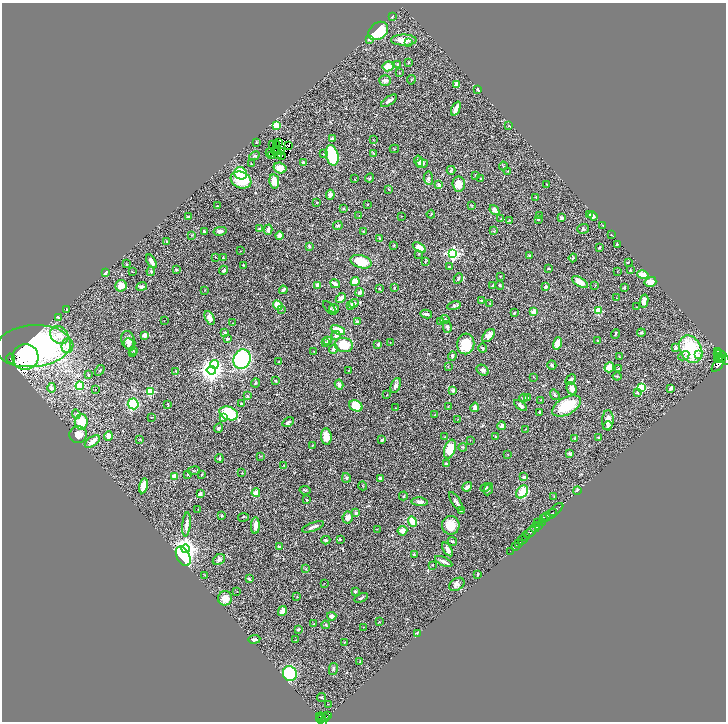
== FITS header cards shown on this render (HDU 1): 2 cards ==
NAXIS1  =                 1448
NAXIS2  =                 1439

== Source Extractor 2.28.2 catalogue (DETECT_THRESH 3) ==
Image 1448 x 1439 px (HDU 1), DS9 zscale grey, zoomed out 1/2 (1 PNG px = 2 x 2 image px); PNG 728 x 724 px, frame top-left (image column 1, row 1438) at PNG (2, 3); each listed source drawn as its Kron ellipse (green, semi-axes under 4 px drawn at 4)
Background 0.652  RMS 0.055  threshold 0.164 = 3 sigma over >= 5 px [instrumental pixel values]
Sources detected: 410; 37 cannot appear on this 1/2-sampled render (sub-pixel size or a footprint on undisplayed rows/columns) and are neither listed nor drawn; the other 373 listed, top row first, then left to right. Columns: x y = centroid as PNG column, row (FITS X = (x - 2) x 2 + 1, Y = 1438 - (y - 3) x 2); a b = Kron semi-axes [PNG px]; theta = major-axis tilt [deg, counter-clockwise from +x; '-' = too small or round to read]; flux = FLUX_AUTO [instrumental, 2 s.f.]
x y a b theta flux
392 16 4 3 - 12
378 31 11 8 38 470
369 39 3 3 - 29
404 40 13 5 0 140
409 42 2 1 - 39
408 63 3 3 - 7.6
397 64 4 3 - 9.8
388 66 5 5 - 120
399 73 3 2 - 5.3
385 80 6 5 - 32
411 80 5 1 - 5.4
456 84 3 3 - 33
478 89 3 3 - 12
389 101 9 3 34 37
456 108 7 3 66 110
276 125 3 3 - 390
509 126 3 2 - 4.1
332 138 3 3 - 29
373 140 3 2 - 4.7
256 142 3 2 - 4.2
278 143 2 1 - 5.2
273 144 2 1 - 2.7
277 144 4 1 - 7.1
289 146 2 1 - 3.5
394 149 4 3 - 7.5
275 150 2 1 - 4.5
278 151 2 1 - 6.1
282 151 2 1 - 6.1
270 152 2 1 - 2.2
373 153 4 2 - 6.3
324 154 3 2 - 17
332 155 10 6 -76 460
255 156 5 4 - 19
271 156 3 2 - 0.71
279 156 3 1 - 3.4
282 156 2 1 - 4.4
419 161 5 4 - 32
251 163 2 2 - 5.4
303 163 2 2 - 69
422 164 6 4 4 21
503 166 4 3 - 8.7
280 168 7 5 -16 110
451 170 4 2 - 10
508 171 3 1 - 2.8
241 173 6 6 - 270
476 175 3 2 - 5
370 178 5 3 - 8.3
428 178 7 4 -85 25
355 179 2 2 - 4.5
481 179 3 2 - 5.6
241 180 10 8 -22 390
274 181 7 5 -79 100
459 184 8 6 -86 110
547 184 2 2 - 8.3
439 185 4 3 - 27
389 190 2 2 - 6.1
330 195 5 4 - 32
536 197 3 2 - 7.7
317 203 2 2 - 13
368 205 3 2 - 3.6
471 205 3 3 - 5.4
217 206 2 2 - 6.6
343 208 3 3 - 10
494 210 5 4 - 44
431 214 4 2 - 6.6
589 214 3 3 - 19
359 216 2 2 - 3.2
401 216 2 2 - 3.9
540 216 3 3 - 5.2
593 216 5 4 - 25
188 217 3 2 - 16
562 218 4 3 - 18
501 219 3 2 - 5.5
538 219 2 2 - 9.2
509 220 4 2 - 6
603 225 3 2 - 5.7
338 226 5 3 - 15
259 228 3 3 - 7.7
583 229 6 5 - 17
268 230 5 3 - 40
204 231 4 2 - 15
220 231 7 4 11 27
494 231 4 3 - 7.1
363 232 3 3 - 6.7
192 235 3 2 - 5.4
611 235 2 2 - 4.8
279 236 4 3 - 76
380 238 4 3 - 9
167 242 3 3 - 6.9
617 244 3 2 - 7.8
394 245 3 2 - 5.7
309 246 3 3 - 18
419 247 7 4 -33 110
599 248 3 2 - 13
240 251 2 1 - 3.3
453 253 4 4 - 1700
419 254 3 2 - 4.8
529 256 3 3 - 9.8
215 257 3 2 - 3.5
223 257 2 2 - 6.4
573 258 4 2 - 7.2
151 261 8 3 -57 41
425 261 4 2 - 7.4
361 262 11 6 -15 210
628 262 3 2 - 8.4
126 264 3 3 - 7.8
243 265 4 2 - 5.1
449 267 3 2 - 12
549 268 4 3 - 8.3
176 270 4 3 - 9.3
223 270 4 2 - 16
631 270 3 3 - 6.1
151 271 5 3 - 10
132 272 3 2 - 4.7
617 272 3 2 - 3.7
105 273 3 3 - 18
643 274 6 3 -13 110
500 276 2 2 - 5.1
458 279 5 3 - 15
355 282 5 4 - 130
580 282 9 4 -29 100
650 282 6 5 - 100
335 284 5 3 - 51
317 285 2 2 - 120
493 285 2 2 - 8.8
500 285 4 3 - 11
595 285 2 2 - 6.4
121 286 6 5 - 96
142 286 5 3 - 24
546 287 3 3 - 32
624 287 4 3 - 7.9
379 288 3 3 - 6.7
394 288 3 2 - 8
205 290 3 2 - 4.7
283 290 4 2 - 32
360 292 4 4 - 30
341 298 6 3 44 70
617 298 2 1 - 3
481 300 2 2 - 12
644 301 6 4 78 63
354 303 5 4 - 30
490 303 3 2 - 5.8
278 305 5 4 - 97
351 305 3 3 - 21
454 306 7 4 11 19
637 307 3 2 - 5.8
330 308 8 3 -45 14
334 308 5 4 - 29
281 309 3 2 - 12
67 310 3 2 - 8
599 310 3 3 - 410
534 311 4 4 - 66
515 313 3 2 - 8.7
426 314 6 3 -11 22
58 317 2 2 - 27
210 318 7 4 -64 56
445 319 5 3 - 13
164 321 2 1 - 2.8
357 322 3 3 - 26
441 322 3 3 - 26
233 323 2 2 - 3.6
447 327 6 4 -76 27
338 330 8 4 -23 210
225 333 3 2 - 6
641 333 4 3 - 14
615 334 5 2 - 12
59 335 10 8 -43 110
145 335 3 3 - 58
336 335 4 4 - 34
488 336 8 5 46 68
227 339 3 2 - 15
328 340 2 2 - 83
597 340 2 2 - 21
128 341 10 6 -72 77
325 343 3 2 - 9.6
390 343 2 2 - 4.1
558 343 6 4 73 92
129 344 5 5 - 35
466 344 10 8 82 250
344 345 9 7 -13 240
378 345 3 3 - 23
33 346 38 21 4 2100
67 346 7 6 - 64
482 348 5 3 - 9
675 348 4 3 - 22
333 349 4 3 - 32
691 349 14 10 -62 670
133 351 3 2 - 4.5
717 351 3 2 - 250
132 352 3 2 - 6.1
314 352 2 2 - 4.1
718 353 2 2 - 200
698 355 4 4 - 29
452 356 4 3 - 14
619 356 2 2 - 4.1
684 356 6 3 30 21
719 356 3 2 - 460
25 357 13 13 - 1400
723 357 9 3 -52 1900
11 359 5 3 - 59
242 359 10 8 65 1200
718 359 4 3 - 630
279 362 3 2 - 6
214 364 4 3 - 590
719 364 10 4 54 2300
552 365 5 2 - 15
448 366 3 2 - 3.2
609 367 5 4 - 81
618 369 2 2 - 18
100 370 6 2 57 7.8
211 370 5 4 - 7000
348 370 3 2 - 3.8
483 370 6 5 - 27
176 371 2 2 - 4.4
89 375 4 3 - 9.4
617 376 4 3 - 11
534 377 3 2 - 4.9
571 380 6 3 48 33
275 381 3 3 - 7.1
255 383 4 3 - 9.5
339 384 5 3 - 33
396 385 8 4 68 30
80 386 4 3 - 240
641 387 3 3 - 560
52 388 5 4 - 20
572 388 6 5 - 58
671 388 4 2 - 41
95 389 2 1 - 6.8
151 391 3 3 - 580
453 391 2 2 - 82
637 392 2 2 - 30
387 395 2 1 - 4.4
555 395 6 4 -54 20
247 396 4 3 - 9.8
523 398 4 3 - 22
527 398 3 3 - 7.4
541 400 3 2 - 4.6
133 404 5 5 - 520
168 404 3 2 - 6.6
241 404 3 2 - 5.9
521 405 7 4 -34 33
356 406 7 5 -26 230
448 406 3 1 - 2.8
567 406 16 8 28 360
475 407 5 4 - 34
395 408 2 1 - 6.7
539 412 3 2 - 8.5
229 413 9 6 -23 540
76 414 5 4 - 13
434 415 2 2 - 5.5
151 417 2 2 - 5.3
224 417 4 4 - 62
458 420 3 1 - 3.6
608 420 10 5 87 76
81 422 8 6 88 230
288 422 6 3 30 21
502 426 4 3 - 36
608 426 5 4 - 14
219 428 5 3 - 12
525 429 2 2 - 3.4
78 435 9 8 - 96
108 436 5 3 - 49
326 437 8 5 -84 130
445 437 3 2 - 4.4
496 437 3 3 - 8.1
575 438 2 2 - 49
599 438 3 2 - 12
140 439 3 2 - 5
382 440 4 3 - 13
470 440 2 2 - 2.9
92 442 8 4 33 65
312 445 2 2 - 7.1
463 447 4 3 - 9.1
450 449 10 5 71 220
508 454 2 1 - 2.8
570 454 4 3 - 13
261 456 3 2 - 4.8
219 458 4 3 - 14
446 463 4 3 - 14
284 466 4 3 - 9.2
194 471 6 2 9 9.5
242 473 2 2 - 5
188 474 3 3 - 12
202 474 2 2 - 17
174 477 4 3 - 84
524 477 4 4 - 17
346 478 5 4 - 17
380 479 4 3 - 21
143 486 8 4 79 82
363 486 4 2 - 5
467 487 5 3 - 45
485 488 5 3 - 20
489 489 6 2 64 21
305 490 5 3 - 17
577 490 4 3 - 18
522 492 7 5 53 170
256 493 4 3 - 57
200 494 3 3 - 43
403 496 4 2 - 7.3
554 496 2 2 - 3.5
307 500 2 2 - 12
456 501 11 3 -56 23
420 502 8 4 -6 35
198 509 3 2 - 5.4
556 509 9 2 39 630
461 510 2 2 - 7
356 513 2 2 - 78
552 514 6 2 41 650
222 515 4 4 - 14
244 517 5 2 - 8.1
546 517 4 2 - 170
348 518 6 5 - 45
544 518 4 2 - 200
412 521 5 4 - 170
538 522 4 2 - 66
542 522 3 2 - 310
186 524 12 3 84 64
451 525 9 9 - 150
255 526 8 3 89 63
539 526 3 1 - 170
313 527 11 3 20 41
535 528 5 4 - 490
377 529 2 2 - 3
402 531 5 4 - 60
530 532 7 3 34 1100
525 537 2 2 - 260
340 539 2 2 - 11
326 540 4 4 - 16
523 540 5 3 - 370
452 541 5 2 - 12
518 544 3 2 - 84
515 546 4 2 - 66
279 547 3 3 - 15
185 549 4 4 - 6400
447 549 7 3 -57 39
510 551 2 1 - 22
414 554 3 3 - 6.4
183 556 10 6 -62 1400
219 560 6 5 - 28
444 561 9 2 -25 32
432 565 3 2 - 4.7
306 569 3 2 - 7.2
478 574 4 2 - 7.2
205 575 3 2 - 5.6
249 579 4 3 - 15
324 583 2 1 - 2.7
457 584 8 5 35 32
237 591 2 2 - 4.6
355 591 3 2 - 20
297 597 2 2 - 4.3
225 598 7 7 - 79
361 598 7 3 26 13
282 611 5 3 - 130
332 616 4 3 - 55
379 622 3 2 - 5.3
313 624 3 2 - 6.3
325 625 4 3 - 12
364 627 2 2 - 4
298 629 2 2 - 19
417 633 3 3 - 7.5
254 639 6 3 8 27
295 640 2 1 - 4.3
345 642 2 2 - 4.2
360 661 4 2 - 7.8
333 669 6 4 78 15
290 674 8 6 -67 620
322 698 4 3 - 8.3
328 704 2 1 - 4.9
328 715 3 2 - 140
320 716 3 3 - 170
322 717 5 3 - 250
326 717 3 2 - 100
322 720 6 2 -42 170
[37 sub-pixel or undisplayed-footprint detections neither listed nor drawn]